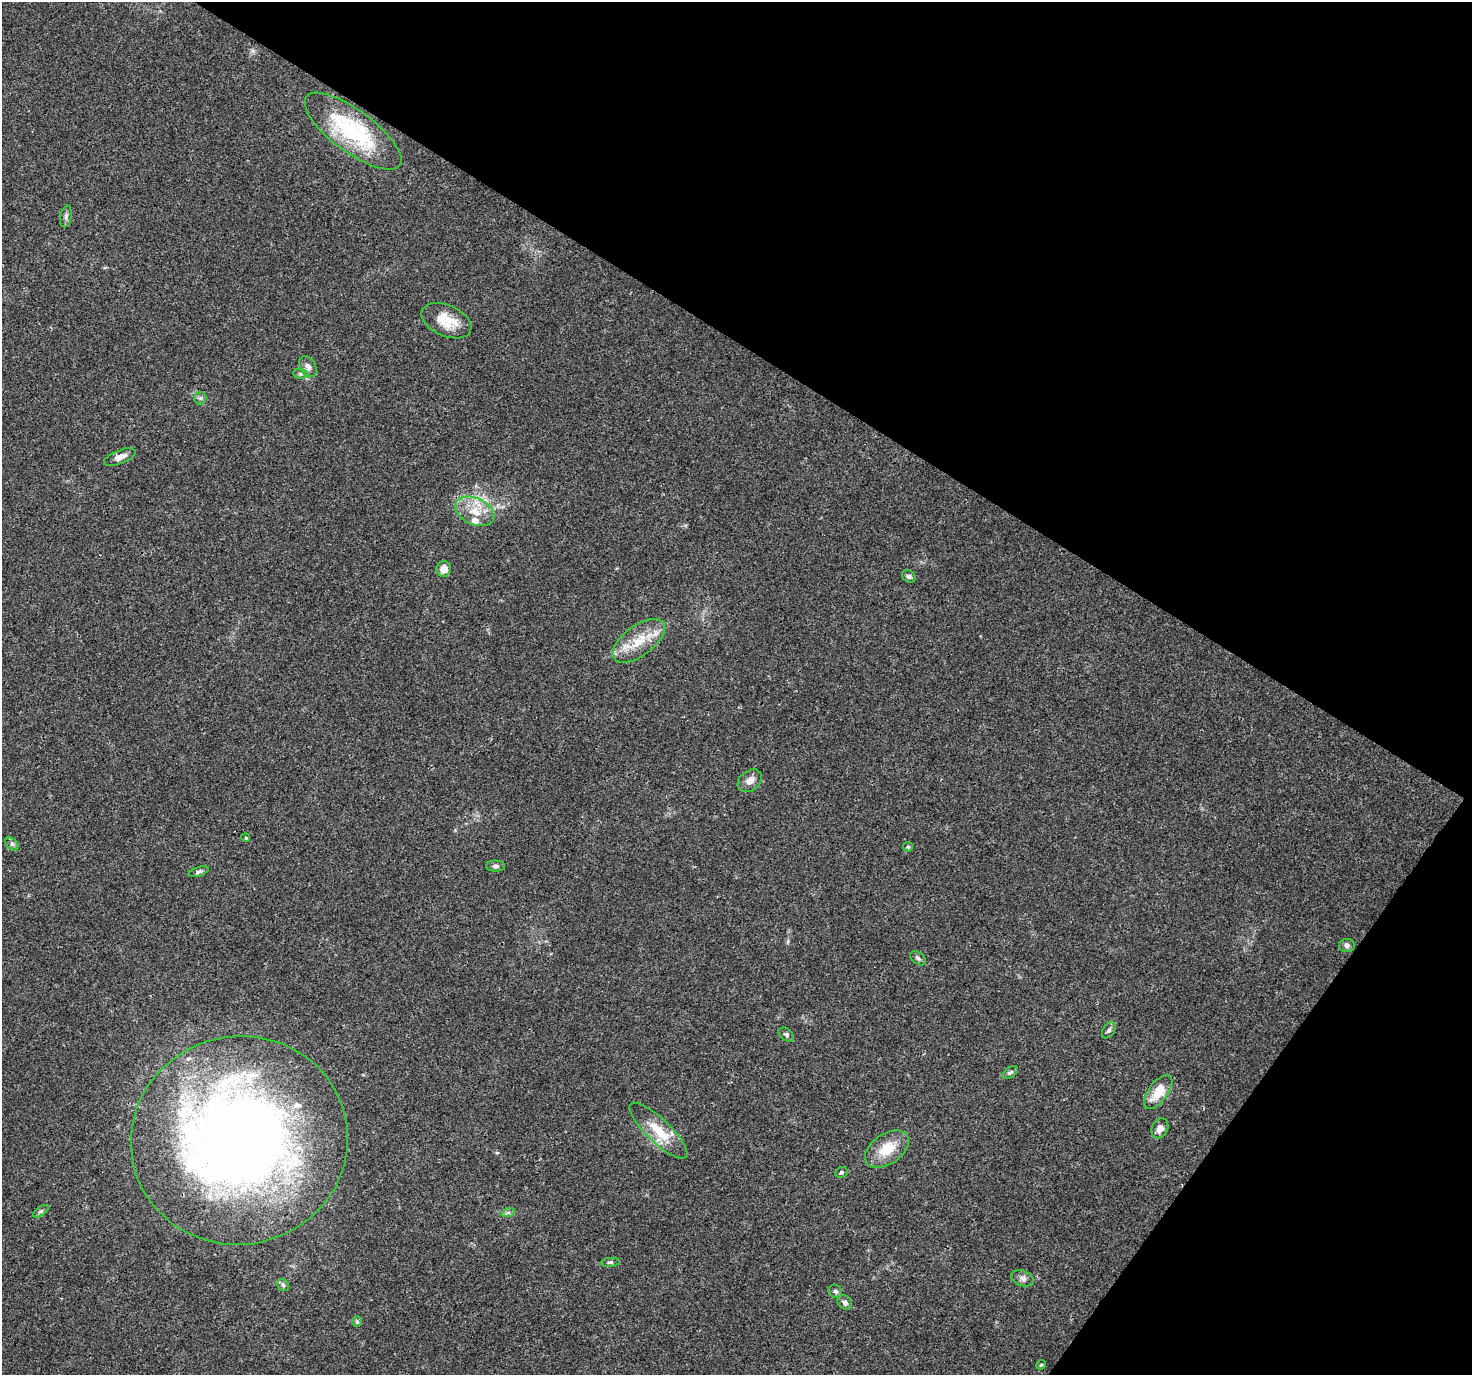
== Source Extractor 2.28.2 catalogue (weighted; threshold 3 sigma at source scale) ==
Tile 8 of 4 x 4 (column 4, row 2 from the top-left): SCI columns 4445-5914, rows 2982-4354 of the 5958 x 6028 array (HDU 1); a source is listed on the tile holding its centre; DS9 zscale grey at full resolution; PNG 1474 x 1377 px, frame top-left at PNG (2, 2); each listed source drawn as its Kron ellipse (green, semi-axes under 4 px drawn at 4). Shown black and unused: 32% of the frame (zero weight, under 3 of 4 exposures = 5% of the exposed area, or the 3 px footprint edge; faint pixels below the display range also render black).
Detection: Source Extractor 2.28.2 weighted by HDU 2 'WHT'; one run over the whole footprint, this tile lists its part. Background 0.0158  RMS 0.0026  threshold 0.0117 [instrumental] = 3 sigma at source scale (4.5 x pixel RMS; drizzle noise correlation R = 1.50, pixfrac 1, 0.0396/0.0396 arcsec/px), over >= 5 px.
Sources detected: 41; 1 inside a brighter object's white glare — neither listed nor drawn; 3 inside a brighter listed object's ellipse — not listed separately; the other 37 listed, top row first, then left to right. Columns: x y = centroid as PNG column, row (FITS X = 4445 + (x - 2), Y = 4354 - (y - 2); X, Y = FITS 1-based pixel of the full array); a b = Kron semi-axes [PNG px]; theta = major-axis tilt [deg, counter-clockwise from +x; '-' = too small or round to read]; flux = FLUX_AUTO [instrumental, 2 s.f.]
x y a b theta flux
353 131 58 21 -36 26
66 216 11 5 80 0.77
446 321 26 15 -24 5.8
308 367 11 7 -59 1.2
300 374 7 5 -6 0.47
200 398 6 6 - 0.56
120 457 17 6 21 1.9
475 511 20 13 -25 5.3
444 569 8 7 - 2.6
909 576 7 5 -35 0.57
639 641 31 15 36 7.3
750 781 13 10 39 1.8
246 838 4 3 - 0.22
12 844 8 5 -45 0.58
908 847 5 4 - 0.32
496 866 9 5 0 0.71
199 872 11 4 17 0.57
1347 945 8 6 1 0.86
918 958 9 5 -37 0.67
1109 1030 9 6 57 0.7
786 1035 9 5 -41 0.56
1010 1072 9 5 33 0.53
1158 1092 20 9 54 5.6
1160 1128 10 8 64 1.6
658 1131 38 11 -44 7.1
239 1140 109 104 13 270
887 1149 24 15 35 6.3
841 1172 6 5 - 0.54
41 1211 9 4 35 0.56
508 1213 7 4 18 0.53
610 1262 9 4 4 0.52
1023 1278 12 7 -19 1.1
283 1285 6 5 - 0.51
835 1291 7 6 - 0.63
845 1303 8 6 -47 1
357 1322 5 5 - 0.37
1041 1365 5 4 - 0.32